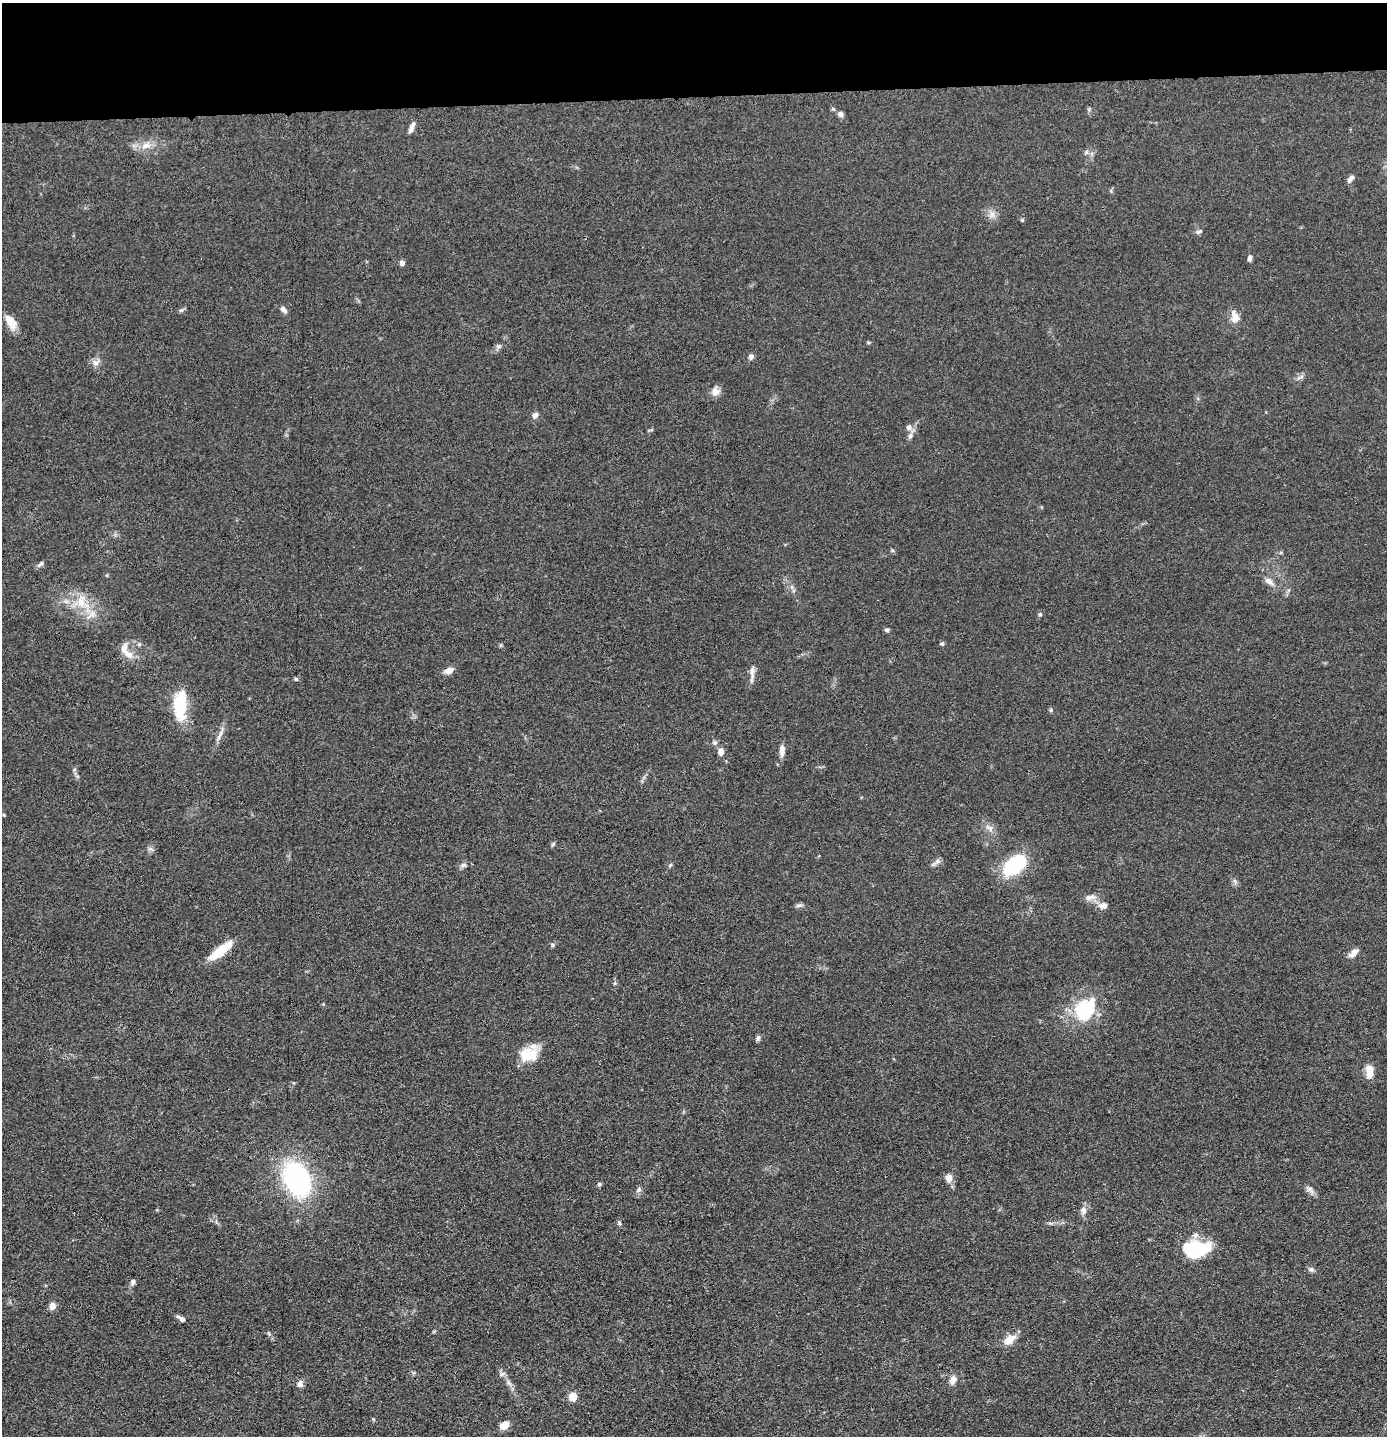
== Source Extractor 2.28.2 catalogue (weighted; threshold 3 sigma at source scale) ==
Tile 2 of 3 x 3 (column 2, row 1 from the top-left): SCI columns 1457-2841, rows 2880-4313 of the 4299 x 4322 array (HDU 1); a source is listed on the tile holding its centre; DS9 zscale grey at full resolution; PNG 1389 x 1438 px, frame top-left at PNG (2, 3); no overlay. Shown black and unused: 7% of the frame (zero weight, under 3 of 4 exposures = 2% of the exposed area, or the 3 px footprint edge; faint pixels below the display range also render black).
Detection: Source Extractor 2.28.2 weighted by HDU 2 'WHT'; one run over the whole footprint, this tile lists its part. Background 0.0726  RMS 0.0063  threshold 0.0285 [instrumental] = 3 sigma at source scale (4.5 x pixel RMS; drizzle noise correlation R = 1.50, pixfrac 1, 0.05/0.05 arcsec/px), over >= 5 px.
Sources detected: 79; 1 inside a brighter object's white glare — not listed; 3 inside a brighter listed object's ellipse — not listed separately; the other 75 listed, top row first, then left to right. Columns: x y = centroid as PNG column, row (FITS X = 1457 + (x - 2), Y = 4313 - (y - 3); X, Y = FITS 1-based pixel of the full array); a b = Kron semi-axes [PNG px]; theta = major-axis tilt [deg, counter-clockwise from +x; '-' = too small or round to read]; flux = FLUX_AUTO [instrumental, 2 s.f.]
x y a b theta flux
840 114 7 6 - 2.3
412 127 13 5 68 3.3
146 146 16 8 15 6.2
1086 152 6 5 - 1.2
1350 179 10 5 55 2.3
992 214 11 7 59 3.3
1022 220 5 4 - 0.82
1198 232 10 4 20 1.4
1250 258 8 5 78 1.7
402 263 5 5 - 2.6
181 310 6 4 40 1.1
284 310 10 6 -48 2.5
1235 318 12 10 65 5.5
10 321 20 10 -58 8.1
868 342 5 4 - 0.74
498 346 7 5 19 1.6
751 356 7 6 - 2
95 362 12 8 10 3.2
1300 377 13 4 23 1.8
715 392 12 10 -89 4.3
535 415 8 6 58 2.6
909 427 8 7 - 2.9
910 436 8 6 69 2.2
40 564 11 5 42 1.5
1269 581 14 7 -36 3.9
81 601 19 11 -82 11
1040 614 5 5 - 0.94
887 630 6 5 - 1.3
942 644 7 3 8 0.85
128 654 15 9 -28 5.8
449 670 12 7 20 3.8
752 673 25 5 87 3.5
296 679 5 5 - 0.96
180 705 36 14 88 27
1051 710 5 5 - 0.91
220 735 20 4 65 3.5
782 751 15 7 89 3.7
721 752 7 6 - 3.9
4 815 3 3 - 0.7
989 828 13 7 -38 3.5
553 844 7 4 46 0.96
934 863 13 5 29 2.1
463 865 10 6 8 2
1014 865 28 17 38 38
1235 881 7 4 -71 1.3
1090 897 16 7 14 3.8
799 905 9 5 9 1.6
1103 905 14 8 6 4
552 945 6 6 - 1.3
221 951 28 8 38 19
1353 953 14 7 39 3.8
1085 1009 33 24 51 35
758 1038 7 6 - 1.6
528 1054 22 15 9 17
1369 1071 16 8 -87 7.3
949 1178 8 8 - 4.6
296 1179 28 19 -64 110
599 1184 6 5 - 1.1
1310 1189 13 7 -39 2.8
639 1190 8 6 54 1.8
1083 1210 12 8 -71 3
619 1223 7 4 -71 1.1
1198 1248 30 15 -8 28
1311 1269 8 6 -22 1.7
133 1282 7 6 - 1.9
52 1306 7 6 - 4.3
181 1319 9 5 -32 2.7
1010 1339 17 9 37 7.4
502 1374 9 5 31 1.6
953 1380 11 8 70 3.9
509 1383 10 5 -54 2.2
300 1384 8 7 - 2.7
573 1397 5 5 - 22
373 1419 6 3 -18 0.65
504 1425 9 6 33 8.3